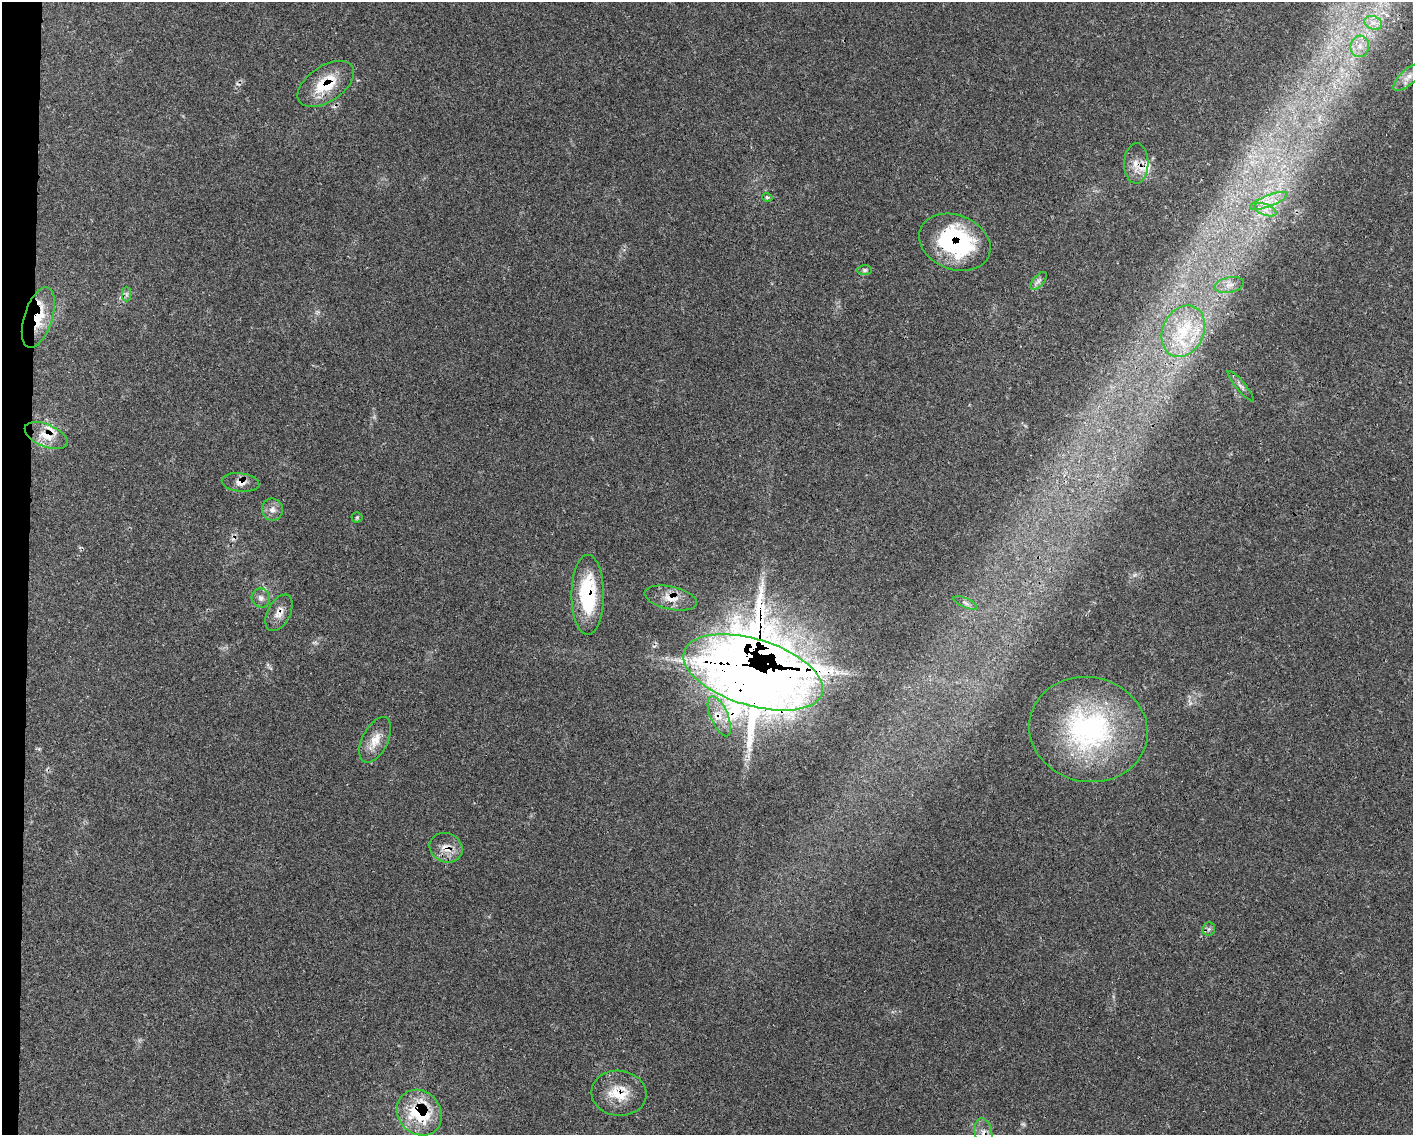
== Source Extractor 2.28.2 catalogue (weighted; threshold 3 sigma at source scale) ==
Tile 7 of 3 x 4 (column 1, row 3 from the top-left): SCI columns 219-1629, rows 1135-2267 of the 4559 x 4536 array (HDU 1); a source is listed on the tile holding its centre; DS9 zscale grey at full resolution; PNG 1415 x 1137 px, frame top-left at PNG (2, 2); each listed source drawn as its Kron ellipse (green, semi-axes under 4 px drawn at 4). Shown black and unused: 2% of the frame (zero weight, under 3 of 4 exposures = <1% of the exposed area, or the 3 px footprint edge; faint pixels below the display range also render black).
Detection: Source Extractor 2.28.2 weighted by HDU 2 'WHT'; one run over the whole footprint, this tile lists its part. Background 0.0832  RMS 0.004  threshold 0.0178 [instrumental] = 3 sigma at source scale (4.5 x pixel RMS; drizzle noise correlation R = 1.50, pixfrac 1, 0.05/0.05 arcsec/px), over >= 5 px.
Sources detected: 43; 1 too faint to see at this stretch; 2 inside a brighter object's white glare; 3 cosmic-ray / hot-pixel residue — neither listed nor drawn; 3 inside a brighter listed object's ellipse — not listed separately; the other 34 listed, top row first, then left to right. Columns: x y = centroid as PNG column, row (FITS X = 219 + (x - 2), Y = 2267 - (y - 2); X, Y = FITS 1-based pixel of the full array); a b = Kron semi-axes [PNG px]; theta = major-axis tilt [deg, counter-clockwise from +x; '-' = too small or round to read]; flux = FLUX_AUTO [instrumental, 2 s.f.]
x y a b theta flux
1373 23 9 6 -21 2.3
1360 46 11 9 84 3.7
1408 77 19 7 43 3.1
326 84 32 18 34 15
1136 163 20 12 89 5.3
767 197 5 4 - 1
1269 201 20 5 21 4.5
1265 210 11 5 -21 2.6
955 242 37 27 -21 47
865 270 7 5 -1 0.97
1039 281 11 5 49 1.4
1229 285 14 7 12 3
126 294 7 4 90 0.9
38 317 32 14 72 14
1183 331 27 20 65 18
1241 386 19 4 -50 1.6
46 436 23 11 -22 6.2
240 482 19 9 -7 3.2
272 510 11 10 - 2.5
357 517 5 5 - 0.56
588 595 40 16 -90 29
261 598 9 9 - 2
671 598 27 11 -12 5.8
966 603 13 4 -24 1.3
279 613 20 11 62 3.8
753 672 72 33 -17 760
719 716 21 8 -67 5.7
1088 729 59 52 -13 72
375 740 25 13 64 6.3
446 848 17 14 -23 5.2
1209 929 7 6 - 1
619 1093 27 22 -7 12
419 1113 24 21 -49 26
983 1133 15 8 -79 3.5
Overlapping masked pixels (flux is a lower limit): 15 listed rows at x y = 326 84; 1136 163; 955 242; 38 317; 46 436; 240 482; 588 595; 671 598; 279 613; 753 672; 719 716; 446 848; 619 1093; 419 1113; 983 1133
Isophote crosses this tile's border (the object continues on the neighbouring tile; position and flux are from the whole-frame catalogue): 1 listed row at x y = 983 1133